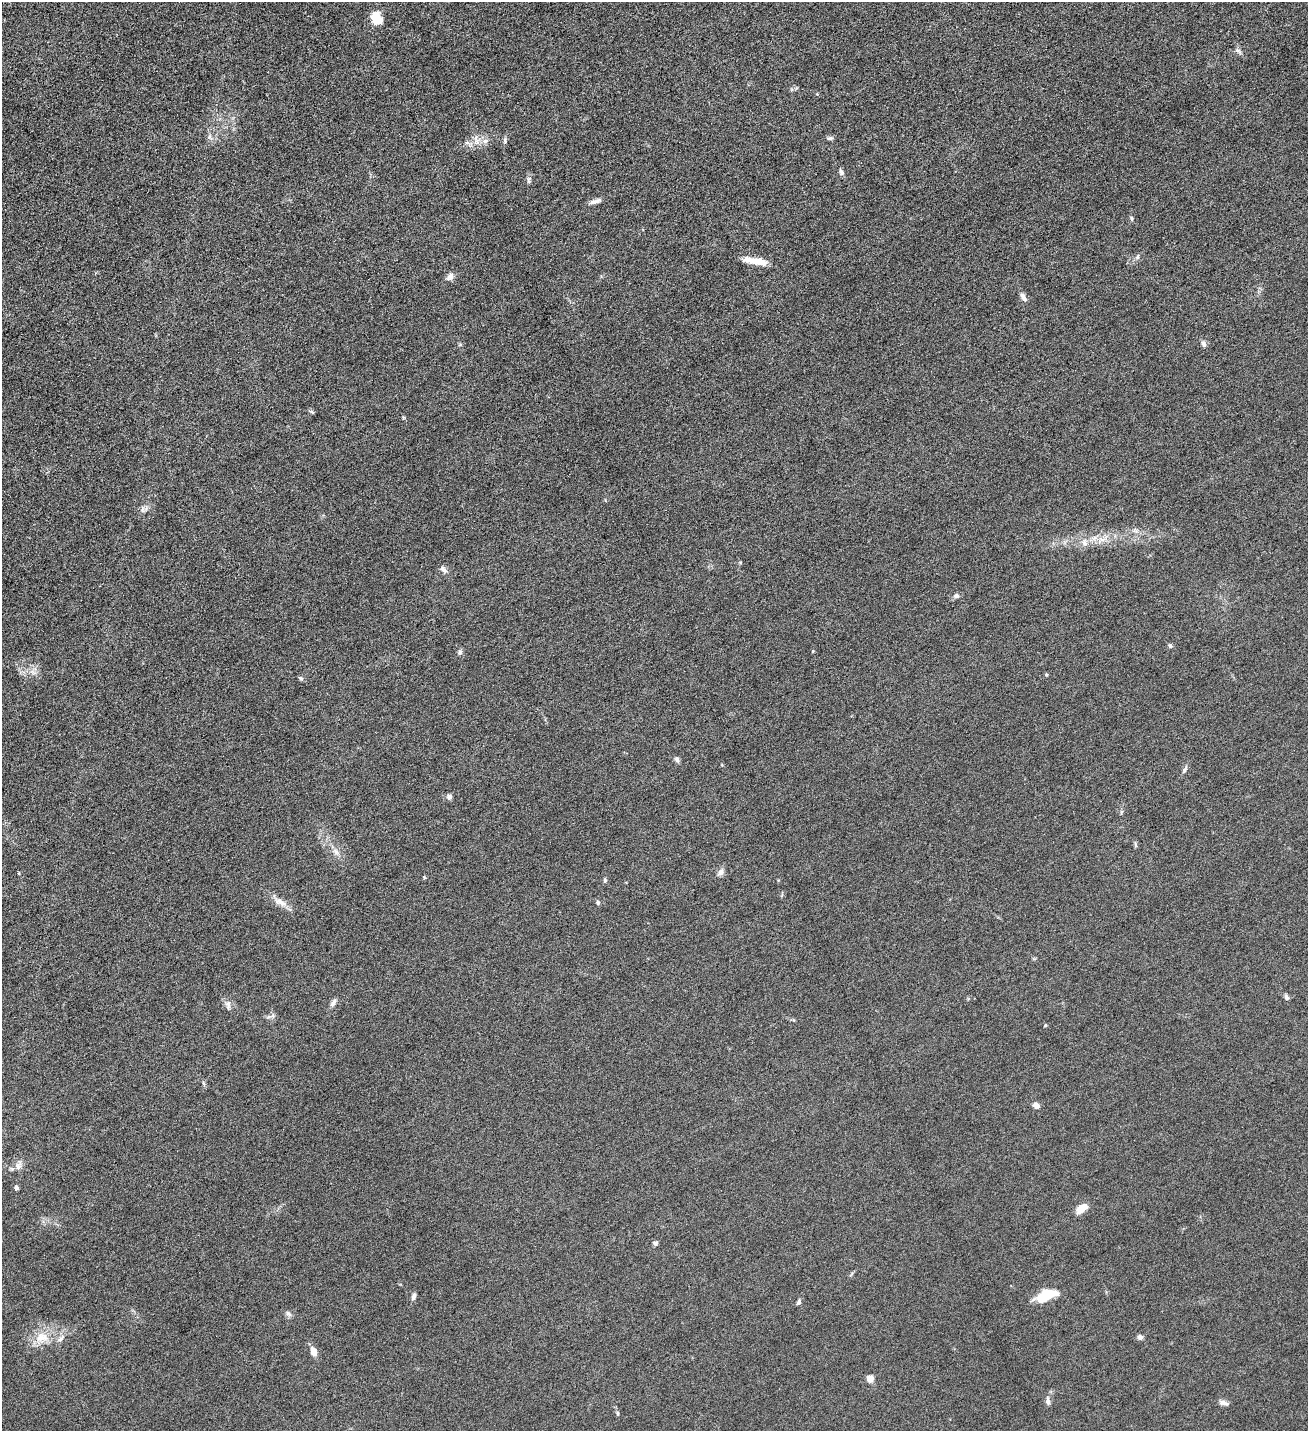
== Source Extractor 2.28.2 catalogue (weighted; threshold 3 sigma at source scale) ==
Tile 11 of 4 x 4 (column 3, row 3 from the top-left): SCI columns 2911-4216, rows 1432-2860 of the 5686 x 5720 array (HDU 1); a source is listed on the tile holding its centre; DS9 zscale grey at full resolution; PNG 1310 x 1433 px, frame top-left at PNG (2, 2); no overlay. Nothing masked; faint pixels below the display range render black.
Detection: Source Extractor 2.28.2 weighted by HDU 2 'WHT'; one run over the whole footprint, this tile lists its part. Background 0.0445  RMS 0.0066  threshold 0.027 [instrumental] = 3 sigma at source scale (4.09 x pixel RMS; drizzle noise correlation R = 1.36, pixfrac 0.8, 0.05/0.05 arcsec/px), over >= 5 px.
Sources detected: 62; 2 inside a brighter object's white glare — not listed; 2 inside a brighter listed object's ellipse — not listed separately; the other 58 listed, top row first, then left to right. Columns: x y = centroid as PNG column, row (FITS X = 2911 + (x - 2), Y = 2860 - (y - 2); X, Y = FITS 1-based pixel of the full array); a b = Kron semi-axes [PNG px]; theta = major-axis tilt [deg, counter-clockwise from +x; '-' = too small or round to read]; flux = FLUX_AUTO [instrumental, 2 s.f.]
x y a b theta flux
377 20 13 12 - 8.6
1239 51 10 5 -39 1.5
830 138 8 5 7 1.2
476 139 20 6 -87 3.6
485 141 7 7 - 2.1
505 141 10 4 -86 1.2
467 143 7 4 0 1.4
841 172 9 5 -64 1.5
529 180 11 5 82 1.5
595 201 17 5 17 2.7
1132 218 7 4 87 0.92
1137 257 7 5 74 1.2
755 261 26 7 -10 9.5
450 276 12 8 66 2.6
1023 297 12 6 -57 2.7
1203 344 8 6 -73 1.7
460 345 5 3 - 0.72
312 412 8 4 -35 0.81
146 509 7 4 71 1.3
1135 531 7 4 -18 1.3
1101 540 14 7 34 4.5
1085 543 10 7 -78 2.8
443 569 12 6 -45 2.1
956 596 6 6 - 1.7
1170 646 6 5 - 0.92
813 651 5 3 - 0.42
460 652 7 5 75 1.3
300 678 6 5 - 1.1
677 760 8 6 -57 1.3
1184 770 9 5 57 1.5
449 797 6 5 - 2.2
1135 845 8 3 -76 0.86
336 851 11 6 -46 2.6
721 872 10 8 53 2.3
605 880 5 5 - 0.79
281 902 20 8 -27 5
598 902 6 4 -68 1
1286 997 8 5 -58 1.5
333 1003 11 6 53 2
228 1005 14 6 90 2.2
270 1016 14 4 13 1.4
1045 1025 4 3 - 0.64
1036 1105 7 6 - 2.8
18 1165 15 7 74 3
16 1188 4 4 - 2.1
1082 1208 14 7 37 6.6
655 1243 6 6 - 1.2
1046 1294 15 9 13 17
414 1297 8 5 75 1.9
799 1302 8 5 68 1.2
288 1314 10 5 -41 1.6
42 1337 21 14 4 11
1140 1337 7 6 - 1.6
313 1352 10 6 -71 4.8
870 1379 5 4 - 11
1048 1401 10 6 -85 1.9
1223 1403 12 5 -17 2.2
617 1413 5 4 - 0.76